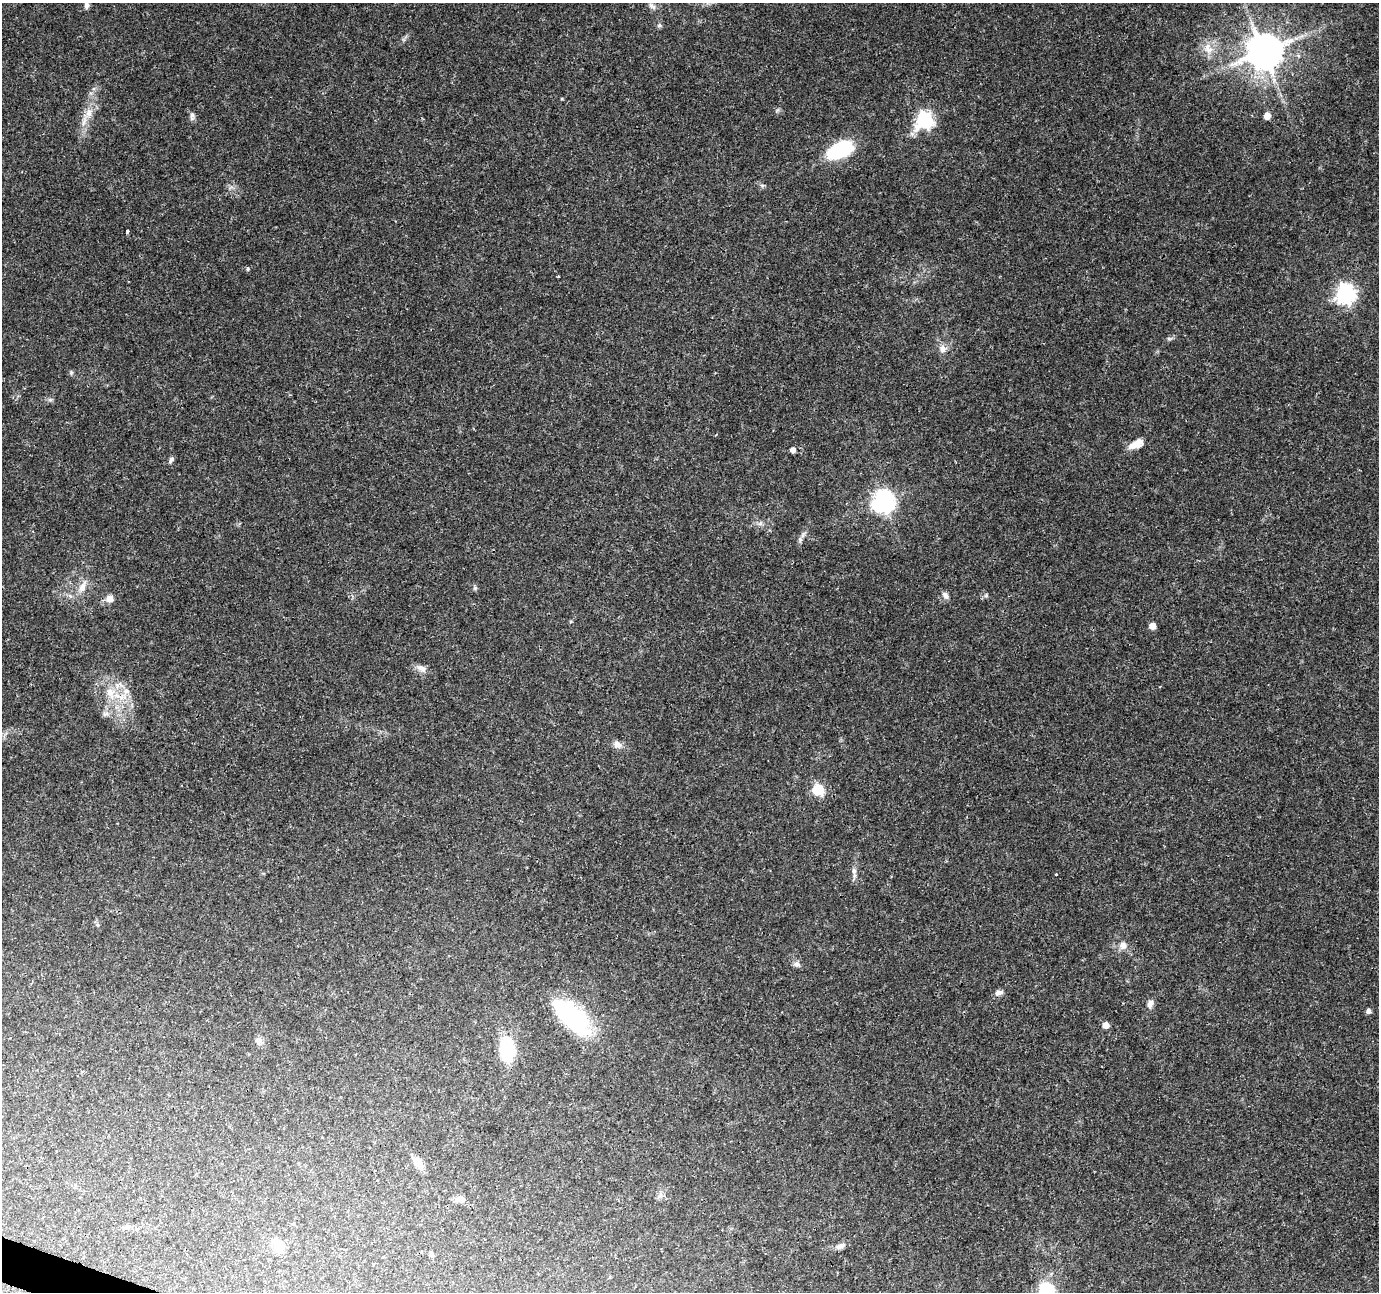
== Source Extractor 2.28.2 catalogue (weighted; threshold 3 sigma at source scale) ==
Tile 7 of 4 x 4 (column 3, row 2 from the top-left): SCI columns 2754-4130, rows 2796-4085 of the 5515 x 5653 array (HDU 1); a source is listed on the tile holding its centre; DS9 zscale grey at full resolution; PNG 1381 x 1294 px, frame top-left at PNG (2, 3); no overlay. Shown black and unused: <1% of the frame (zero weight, under 3 of 4 exposures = <1% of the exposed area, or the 3 px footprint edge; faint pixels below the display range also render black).
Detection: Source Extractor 2.28.2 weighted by HDU 2 'WHT'; one run over the whole footprint, this tile lists its part. Background 0.0562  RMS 0.0027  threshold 0.0123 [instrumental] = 3 sigma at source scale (4.5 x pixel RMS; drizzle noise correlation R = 1.50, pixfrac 1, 0.0396/0.0396 arcsec/px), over >= 5 px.
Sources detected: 49; all 49 listed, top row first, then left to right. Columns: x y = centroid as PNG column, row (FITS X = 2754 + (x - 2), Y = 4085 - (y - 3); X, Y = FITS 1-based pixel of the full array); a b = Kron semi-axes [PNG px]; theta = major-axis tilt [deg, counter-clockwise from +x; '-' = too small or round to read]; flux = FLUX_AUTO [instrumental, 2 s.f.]
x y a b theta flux
87 5 7 6 - 0.96
652 6 12 6 -38 1
659 25 6 5 - 0.54
1208 48 18 11 -62 3.2
1264 52 10 10 - 770
89 113 15 9 84 2.8
192 116 11 5 79 0.86
1267 116 6 6 - 2.2
924 120 8 7 - 65
839 150 24 13 25 22
127 231 3 3 - 0.8
248 269 5 4 - 0.39
558 276 3 2 - 0.37
1345 294 8 7 - 120
942 349 11 9 -73 1.7
71 373 6 4 72 0.37
1136 444 18 9 24 3
793 450 5 4 - 1.3
171 459 9 5 51 0.67
883 501 8 8 - 180
800 539 7 6 - 0.7
82 587 18 9 65 2.6
945 595 10 6 -49 1.1
109 599 9 9 - 1.8
1152 626 6 6 - 1.8
421 668 16 8 -33 1.6
126 691 10 8 5 1.8
110 692 16 11 -62 4.3
618 745 11 8 -33 1.7
818 790 6 6 - 24
854 871 9 6 -81 0.98
1056 874 3 3 - 0.22
98 925 6 4 -71 0.44
1123 945 11 10 - 1.9
797 964 8 7 - 1
999 993 12 6 16 1.2
1150 1004 12 7 71 1.2
1368 1011 5 5 - 0.89
572 1016 53 23 -43 29
1106 1025 5 5 - 2.3
259 1041 11 8 -53 1.2
507 1049 26 14 -87 15
418 1163 15 9 -51 2.9
459 1199 13 8 -15 1.5
293 1224 4 4 - 0.41
277 1245 16 11 -53 3.6
840 1246 14 7 23 1.3
431 1254 7 4 0 0.47
1046 1290 17 16 - 12
Isophote crosses this tile's border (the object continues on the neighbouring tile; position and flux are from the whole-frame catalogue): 1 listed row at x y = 1046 1290
Unlisted compact peaks at least as high as the median listed source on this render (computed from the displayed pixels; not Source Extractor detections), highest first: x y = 475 588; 777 110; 1169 339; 762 186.